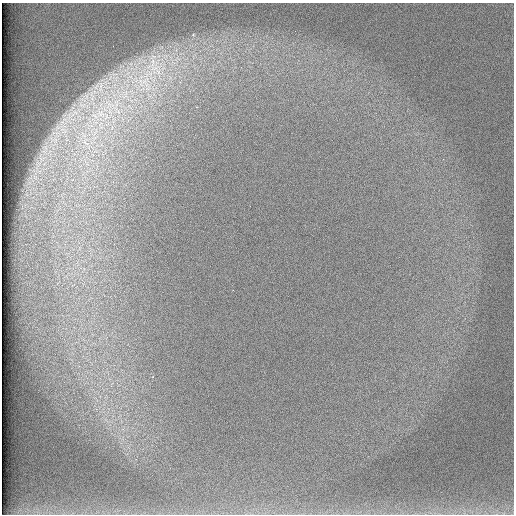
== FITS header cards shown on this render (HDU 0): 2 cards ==
NAXIS1  =                  512 /
NAXIS2  =                  512 /

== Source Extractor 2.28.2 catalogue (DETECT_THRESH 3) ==
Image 512 x 512 px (HDU 0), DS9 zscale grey, 1 PNG px = 1 image px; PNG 516 x 516 px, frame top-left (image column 1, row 512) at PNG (2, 3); no overlay
Background 97.4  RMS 2.8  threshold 8.44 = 3 sigma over >= 5 px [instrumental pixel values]
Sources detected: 4; all 4 listed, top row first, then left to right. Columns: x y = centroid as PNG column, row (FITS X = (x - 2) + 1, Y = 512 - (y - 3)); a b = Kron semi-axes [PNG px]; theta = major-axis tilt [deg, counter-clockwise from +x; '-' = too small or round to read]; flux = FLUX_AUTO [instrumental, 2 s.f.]
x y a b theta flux
153 62 30 16 81 7200
144 81 20 10 34 4100
101 86 10 4 77 720
101 113 12 9 -59 2000